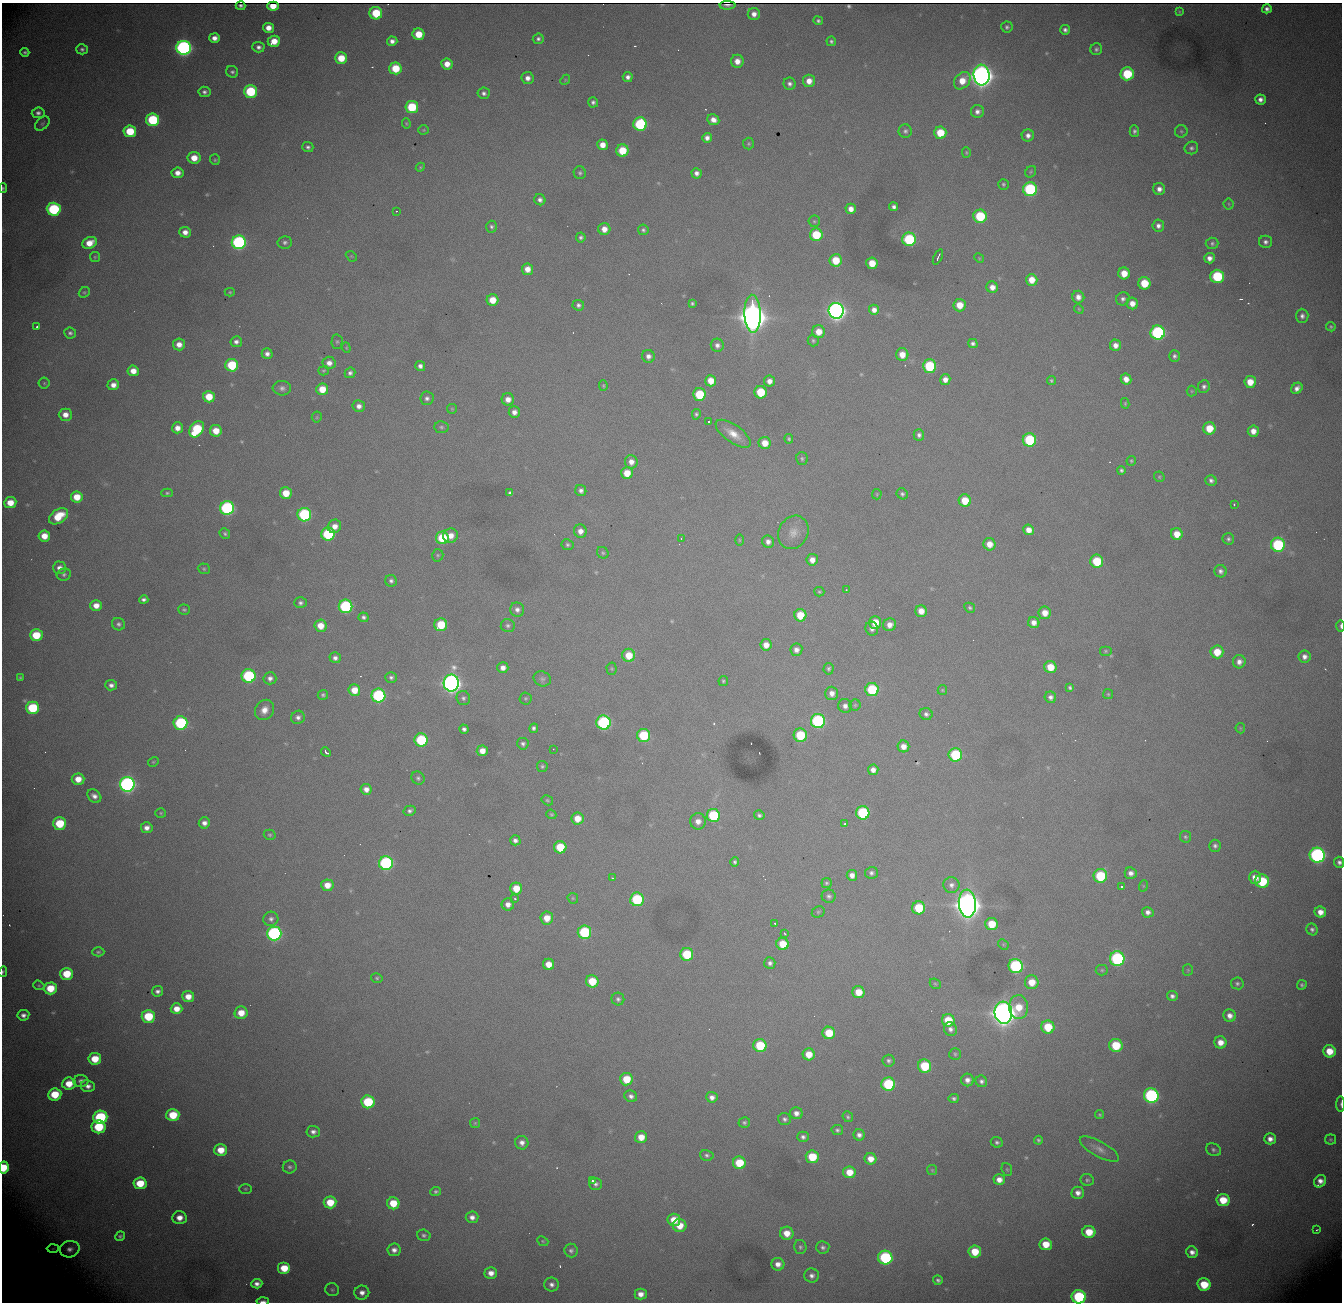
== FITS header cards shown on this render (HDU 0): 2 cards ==
NAXIS1  = 1340
NAXIS2  = 1300

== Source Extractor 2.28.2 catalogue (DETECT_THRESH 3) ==
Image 1340 x 1300 px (HDU 0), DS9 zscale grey, 1 PNG px = 1 image px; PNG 1344 x 1304 px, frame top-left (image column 1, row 1300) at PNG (2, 3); each listed source drawn as its Kron ellipse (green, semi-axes under 4 px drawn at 4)
Background 2330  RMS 27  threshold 80.6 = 3 sigma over >= 5 px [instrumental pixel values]
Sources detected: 537; of the 537, the 500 brightest by FLUX_AUTO listed and drawn (37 fainter detections omitted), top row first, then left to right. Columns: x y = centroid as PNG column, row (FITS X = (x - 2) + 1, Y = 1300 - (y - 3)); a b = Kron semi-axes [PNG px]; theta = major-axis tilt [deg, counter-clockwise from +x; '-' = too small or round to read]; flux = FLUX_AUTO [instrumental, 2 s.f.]
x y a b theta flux
727 5 8 2 0 6.0e+03
241 6 5 3 - 4.8e+03
273 6 6 4 -3 2.0e+04
1267 9 5 4 - 7.5e+03
1179 12 4 3 - 2.1e+03
376 13 6 6 - 8.6e+04
754 14 6 6 - 1.3e+04
818 21 5 4 - 4.3e+03
1007 27 5 5 - 4.5e+03
268 28 5 5 - 1.8e+04
1065 30 5 4 - 6.3e+03
418 34 6 6 - 4.4e+04
214 38 5 5 - 1.3e+04
538 39 5 5 - 5.3e+03
274 41 6 5 - 3.0e+04
392 41 5 4 - 9.7e+03
831 41 5 4 - 4.5e+03
258 47 6 5 - 7.5e+03
184 48 7 7 - 8.0e+05
82 49 5 5 - 5.4e+03
1096 49 6 5 - 4.8e+03
25 52 4 4 - 4.2e+03
341 58 6 5 - 4.4e+04
737 61 6 6 - 1.9e+04
447 64 6 5 - 2.1e+04
395 68 6 6 - 6.2e+04
232 72 6 5 - 5.0e+03
1127 74 6 6 - 1.1e+05
981 75 10 8 -85 2.6e+06
628 77 5 5 - 8.2e+03
528 78 6 6 - 1.2e+04
565 80 5 4 - 2.3e+03
809 81 6 6 - 2.0e+04
962 81 9 7 49 3.3e+04
790 84 6 6 - 7.0e+03
250 91 6 6 - 1.4e+05
204 92 6 5 - 6.3e+03
484 93 6 5 - 6.3e+03
1260 99 5 5 - 1.1e+04
593 102 5 5 - 5.4e+03
412 107 6 6 - 9.9e+04
977 112 6 6 - 8.7e+03
38 113 6 5 - 7.0e+03
153 120 6 6 - 1.6e+05
713 120 6 5 - 1.4e+04
406 123 5 4 - 2.2e+03
42 124 8 5 44 3.9e+03
640 124 6 6 - 2.0e+05
424 130 5 4 - 2.2e+03
130 131 6 6 - 7.2e+04
905 131 7 6 - 5.2e+03
1134 131 6 4 -88 5.0e+03
1181 131 6 6 - 3.4e+03
940 133 6 6 - 5.5e+04
1028 135 6 6 - 9.7e+03
707 138 5 5 - 9.4e+03
749 144 6 5 - 3.2e+03
602 145 5 5 - 2.1e+04
308 147 5 5 - 5.5e+03
1191 148 7 6 - 5.3e+03
622 151 6 6 - 5.9e+04
966 152 5 4 - 2.2e+03
194 158 6 6 - 3.1e+04
215 160 5 5 - 2.7e+03
420 167 4 4 - 2.2e+03
1031 172 6 5 - 2.7e+03
177 173 6 5 - 1.6e+04
580 173 6 6 - 4.1e+03
697 173 5 5 - 8.8e+03
1003 184 5 5 - 3.4e+03
3 188 5 3 - 2.9e+03
1030 189 7 7 - 2.6e+05
1159 189 6 6 - 1.1e+04
540 200 6 5 - 7.5e+03
1229 204 5 5 - 2.7e+03
894 207 4 4 - 6.9e+03
54 209 7 6 - 2.2e+05
851 209 5 5 - 1.5e+04
396 211 3 2 - 2.6e+03
980 216 6 6 - 1.1e+05
814 221 6 5 - 3.1e+03
1158 226 6 6 - 8.4e+03
491 227 6 5 - 4.1e+03
604 229 6 6 - 1.9e+04
643 230 5 5 - 4.4e+03
185 232 5 5 - 1.4e+04
816 235 6 6 - 8.5e+04
581 237 5 5 - 4.8e+03
909 239 7 7 - 1.6e+05
239 242 7 7 - 4.3e+05
285 242 7 6 - 5.6e+03
1265 242 6 6 - 6.6e+03
89 243 7 5 24 3.0e+04
1212 243 6 6 - 4.5e+03
351 256 6 4 -43 2.2e+03
95 257 5 5 - 2.5e+03
938 257 8 2 66 4.2e+03
979 258 5 4 - 2.1e+03
1210 258 5 5 - 1.2e+04
836 260 6 6 - 5.0e+04
872 263 6 5 - 3.7e+04
527 269 6 5 - 2.0e+04
1124 273 6 6 - 3.1e+04
1217 276 7 6 - 1.5e+05
1032 280 6 5 - 2.9e+04
1144 283 6 6 - 5.7e+04
992 287 6 5 - 1.6e+04
84 292 6 5 - 3.0e+03
230 292 5 4 - 2.5e+03
1078 297 6 6 - 1.3e+04
1123 299 7 6 - 6.5e+03
493 300 6 6 - 3.3e+04
692 303 3 3 - 3.1e+03
1132 303 6 5 - 1.7e+04
578 305 6 5 - 5.6e+03
960 305 6 6 - 3.1e+04
1079 309 5 4 - 2.1e+03
874 310 5 5 - 1.3e+04
836 311 8 7 - 1.3e+06
752 314 19 8 -88 5.0e+06
1302 316 7 6 - 7.4e+03
37 327 3 3 - 4.4e+03
1331 327 5 4 - 2.8e+03
819 332 6 6 - 2.7e+04
70 333 6 5 - 5.3e+03
1158 333 7 7 - 3.5e+05
813 341 6 5 - 3.6e+03
236 342 6 5 - 7.6e+03
337 342 7 5 89 3.6e+03
179 344 6 6 - 1.7e+04
973 344 5 4 - 5.7e+03
717 345 6 6 - 8.3e+03
1115 345 5 5 - 1.3e+04
346 348 5 4 - 2.1e+03
267 354 5 5 - 9.0e+03
902 354 6 6 - 2.4e+04
648 356 6 6 - 9.3e+03
1175 356 5 5 - 5.3e+03
329 363 6 6 - 1.4e+04
232 365 6 6 - 1.0e+05
420 366 5 5 - 8.6e+03
929 366 7 6 - 1.3e+05
133 371 6 5 - 2.2e+04
324 371 5 4 - 2.6e+03
350 373 5 5 - 6.0e+03
945 379 5 5 - 1.4e+04
1126 379 6 5 - 1.7e+04
1051 380 4 4 - 3.2e+03
711 381 6 5 - 2.9e+04
769 381 5 5 - 1.3e+04
1250 382 6 6 - 3.0e+04
44 383 5 5 - 2.8e+03
113 385 6 5 - 1.5e+04
603 386 5 4 - 2.5e+03
1204 386 6 6 - 5.7e+03
282 388 9 7 -5 8.4e+03
1297 388 6 5 - 1.0e+04
322 389 6 6 - 3.8e+04
1192 391 5 5 - 2.3e+03
760 392 6 6 - 7.7e+04
699 394 6 6 - 8.9e+04
209 397 6 5 - 4.3e+04
427 398 6 6 - 6.8e+03
508 399 6 6 - 1.5e+04
1125 403 5 4 - 2.4e+03
359 406 6 6 - 1.1e+04
452 409 5 5 - 2.2e+03
514 412 6 5 - 1.1e+04
696 414 5 4 - 3.9e+03
65 415 6 6 - 1.8e+04
317 417 5 5 - 2.6e+03
709 422 3 3 - 7.0e+03
441 427 7 6 - 4.1e+03
177 428 5 5 - 1.6e+04
1209 428 6 6 - 4.5e+04
197 429 9 6 54 1.3e+05
216 431 6 5 - 3.2e+04
1253 431 5 5 - 1.7e+04
733 434 20 8 -35 2.8e+04
919 435 5 5 - 6.2e+03
789 439 5 4 - 3.3e+03
1029 440 6 6 - 1.4e+05
765 443 6 6 - 2.7e+04
802 459 6 5 - 3.9e+03
1131 461 5 4 - 2.6e+03
631 462 6 6 - 1.4e+04
1122 470 4 4 - 4.3e+03
627 473 6 6 - 3.3e+04
1159 477 6 5 - 2.7e+03
1211 480 5 5 - 6.2e+03
581 490 5 5 - 7.4e+03
167 493 6 4 -1 3.1e+03
286 493 6 6 - 3.8e+04
510 493 4 4 - 4.7e+03
877 494 5 5 - 2.2e+03
902 494 6 5 - 4.6e+03
77 497 6 5 - 3.5e+04
965 501 6 6 - 4.5e+04
10 503 6 5 - 3.3e+04
1234 505 3 2 - 6.4e+03
227 508 7 7 - 3.7e+05
304 515 7 6 - 2.5e+05
59 516 10 6 35 5.2e+04
334 526 7 6 - 1.7e+04
1029 530 5 5 - 1.9e+04
580 531 7 6 - 1.3e+04
793 532 17 14 61 2.4e+04
225 533 5 5 - 3.9e+03
328 534 6 6 - 1.6e+05
1177 534 6 5 - 3.0e+04
44 536 6 5 - 2.8e+04
450 536 7 7 - 2.1e+04
442 538 6 6 - 8.7e+04
681 539 4 2 - 4.4e+03
1228 539 6 5 - 4.6e+03
739 540 6 4 -89 2.4e+03
768 542 6 6 - 1.0e+04
989 544 6 6 - 2.2e+04
568 545 6 5 - 4.1e+03
1278 545 7 7 - 2.0e+05
603 553 6 5 - 3.2e+03
438 555 6 5 - 3.4e+03
812 560 6 5 - 1.6e+04
1097 561 6 6 - 8.0e+04
60 568 6 6 - 1.2e+04
204 569 6 5 - 3.0e+03
1220 571 6 6 - 6.9e+03
64 575 7 6 - 5.2e+03
391 581 6 5 - 5.6e+03
846 590 3 2 - 3.2e+03
819 592 5 4 - 2.9e+03
144 600 5 4 - 5.8e+03
300 603 6 5 - 5.3e+03
96 606 6 5 - 1.9e+04
345 606 7 7 - 2.6e+05
970 608 5 4 - 3.6e+03
184 610 6 5 - 3.4e+03
517 610 7 7 - 8.5e+03
921 611 6 6 - 2.1e+04
1045 613 6 6 - 2.3e+04
800 615 6 6 - 4.9e+04
364 617 5 5 - 5.6e+03
875 623 6 6 - 4.1e+04
1034 623 6 5 - 1.4e+04
119 624 6 6 - 5.5e+03
441 625 6 6 - 7.0e+04
508 625 7 6 - 4.9e+03
890 625 7 6 - 1.5e+04
320 626 6 6 - 3.0e+04
1340 626 6 3 89 4.0e+03
872 629 7 6 - 8.7e+03
36 635 6 6 - 6.6e+04
766 645 6 5 - 1.9e+04
796 650 6 6 - 1.1e+04
1105 651 6 5 - 2.9e+03
1217 652 6 6 - 4.1e+04
629 655 6 6 - 4.0e+04
1305 657 6 6 - 9.9e+03
335 658 5 5 - 7.5e+03
1239 662 6 6 - 1.1e+04
1050 667 6 6 - 3.9e+04
503 668 5 5 - 1.3e+04
612 669 6 5 - 2.5e+03
829 669 6 5 - 4.0e+03
249 676 7 6 - 2.3e+05
391 677 6 5 - 5.2e+03
20 678 4 3 - 2.6e+03
270 678 6 6 - 9.2e+03
542 679 9 7 -24 5.6e+03
723 681 5 4 - 3.0e+03
451 683 8 7 - 1.4e+06
111 685 6 5 - 8.0e+03
1070 688 4 4 - 3.8e+03
354 690 6 6 - 3.3e+04
872 690 7 6 - 1.3e+05
942 690 5 4 - 2.3e+03
832 693 7 6 - 1.2e+04
1108 694 5 5 - 2.5e+03
323 695 5 5 - 3.8e+03
378 696 7 7 - 2.9e+05
1050 697 6 5 - 7.6e+03
463 698 7 6 - 5.7e+03
525 698 6 6 - 3.2e+03
855 705 5 5 - 3.0e+03
845 706 7 6 - 9.6e+03
32 708 6 6 - 1.3e+05
264 710 11 9 54 1.9e+04
926 714 6 6 - 6.0e+03
298 717 7 6 - 7.8e+03
818 721 7 7 - 3.2e+05
180 723 7 6 - 2.1e+05
604 723 7 7 - 3.1e+05
534 728 5 4 - 5.4e+03
1240 728 5 5 - 2.2e+03
464 729 4 4 - 6.0e+03
644 735 6 6 - 1.1e+05
800 735 6 6 - 9.4e+04
421 740 6 6 - 1.5e+05
523 744 6 6 - 5.4e+03
903 746 6 6 - 1.7e+04
553 749 2 2 - 6.2e+03
482 751 5 5 - 2.0e+04
326 752 5 3 - 6.1e+03
955 755 7 6 - 1.5e+05
153 762 5 4 - 2.3e+03
542 766 5 5 - 3.7e+03
873 770 5 5 - 1.2e+04
418 778 7 6 - 4.4e+03
78 779 6 5 - 2.7e+04
127 784 7 7 - 8.0e+05
366 789 5 5 - 1.3e+04
94 796 8 6 -38 9.9e+03
547 800 6 4 -30 2.8e+03
410 811 6 5 - 5.5e+03
161 813 5 4 - 2.5e+03
863 813 7 6 - 1.7e+05
551 814 5 4 - 2.8e+03
713 815 6 6 - 1.4e+05
759 815 5 4 - 4.7e+03
577 819 6 6 - 3.1e+04
698 821 8 8 - 1.6e+04
60 823 6 6 - 8.0e+04
204 823 5 5 - 1.0e+04
845 824 3 3 - 4.2e+03
147 828 6 5 - 1.2e+04
270 835 6 5 - 3.2e+03
1185 837 6 5 - 3.6e+03
515 840 5 5 - 7.7e+03
1215 846 6 6 - 5.6e+03
560 847 6 6 - 6.8e+04
1317 855 7 7 - 6.1e+05
735 862 4 4 - 4.4e+03
1339 862 5 5 - 6.6e+03
386 863 7 7 - 3.6e+05
871 873 6 6 - 5.9e+03
1131 873 6 5 - 9.8e+03
852 875 5 5 - 1.3e+04
1100 876 7 7 - 1.2e+05
1255 877 6 6 - 1.8e+04
613 878 4 2 - 2.5e+03
1262 881 7 6 - 9.9e+04
826 883 5 5 - 3.5e+03
327 885 6 6 - 2.5e+04
951 885 8 8 - 8.7e+03
1143 886 6 4 72 2.1e+03
1121 887 3 3 - 5.3e+03
516 888 6 6 - 3.9e+04
829 896 7 6 - 5.3e+03
573 898 6 5 - 2.5e+03
515 899 3 3 - 2.1e+03
637 899 7 7 - 1.5e+05
508 904 6 6 - 1.3e+04
967 904 14 8 -86 4.1e+06
919 908 6 6 - 8.0e+04
818 912 6 5 - 2.9e+03
1148 912 6 5 - 9.1e+03
1320 912 6 5 - 1.8e+04
547 918 6 6 - 2.9e+04
271 919 7 7 - 6.7e+03
775 924 3 2 - 2.4e+03
992 924 6 6 - 5.1e+04
1312 929 6 5 - 5.7e+03
584 932 7 7 - 1.7e+05
274 933 7 7 - 4.9e+05
785 934 3 3 - 2.3e+03
783 944 6 6 - 4.7e+04
1003 944 6 4 -45 2.8e+03
98 952 6 4 -1 3.5e+03
687 954 6 6 - 9.2e+04
1117 959 7 7 - 3.1e+05
770 963 6 5 - 6.7e+03
549 964 6 5 - 2.5e+04
1016 966 7 7 - 3.0e+05
1102 970 6 5 - 3.0e+03
1188 970 5 5 - 2.5e+03
3 972 5 3 - 2.9e+03
67 974 6 6 - 6.1e+04
377 978 6 4 -15 2.9e+03
592 981 6 6 - 5.8e+04
1032 982 7 7 - 3.4e+04
1237 983 6 6 - 4.5e+03
935 984 6 4 -42 2.6e+03
39 985 6 4 -19 2.6e+03
1302 985 5 4 - 3.9e+03
50 988 6 6 - 5.6e+04
157 991 5 5 - 7.1e+03
858 992 6 6 - 3.5e+04
1172 996 5 5 - 6.7e+03
188 997 6 5 - 2.3e+04
618 999 6 6 - 5.5e+03
1018 1007 12 9 -89 4.4e+04
176 1009 6 5 - 2.2e+04
241 1013 6 6 - 3.1e+04
1003 1013 11 9 -83 3.1e+06
23 1015 6 5 - 9.3e+03
148 1016 6 6 - 8.9e+04
1230 1016 6 6 - 1.3e+04
948 1020 6 6 - 5.4e+04
1048 1027 6 6 - 6.3e+04
950 1029 7 6 - 8.1e+03
829 1033 6 6 - 5.8e+04
1220 1042 6 6 - 2.1e+04
1116 1045 7 6 - 7.8e+04
760 1046 6 6 - 9.5e+04
1329 1051 6 6 - 3.7e+04
809 1054 6 6 - 3.0e+04
955 1054 6 6 - 3.4e+03
95 1059 6 6 - 4.8e+04
889 1061 6 6 - 5.0e+03
925 1066 7 6 - 9.8e+04
626 1079 6 6 - 5.1e+04
967 1080 6 6 - 1.1e+04
81 1081 7 6 - 8.7e+03
981 1081 6 5 - 5.6e+03
69 1084 7 6 - 3.8e+04
888 1084 7 6 - 1.7e+05
88 1086 7 6 - 1.1e+04
55 1094 6 6 - 6.4e+04
631 1096 6 5 - 7.4e+03
1151 1096 7 7 - 3.9e+05
712 1097 6 5 - 1.0e+04
954 1099 5 4 - 4.7e+03
368 1102 7 6 - 1.2e+05
1341 1104 8 3 90 3.5e+03
796 1113 6 6 - 1.1e+04
173 1115 6 6 - 6.8e+04
1100 1115 5 4 - 2.9e+03
100 1117 7 6 - 2.0e+05
848 1117 6 5 - 3.6e+03
785 1119 6 6 - 5.6e+03
744 1122 6 5 - 3.7e+03
475 1123 5 5 - 2.5e+03
99 1127 7 6 - 1.0e+05
837 1130 6 5 - 4.3e+03
313 1132 6 5 - 8.3e+03
859 1135 5 5 - 8.6e+03
641 1137 6 6 - 2.8e+04
803 1137 6 5 - 6.4e+03
1270 1139 6 5 - 1.3e+04
1330 1139 5 5 - 3.1e+03
1039 1140 4 4 - 3.9e+03
997 1142 6 5 - 4.8e+03
522 1143 7 6 - 1.0e+04
1099 1149 22 7 -29 1.5e+04
221 1150 6 6 - 3.5e+04
1213 1150 8 6 -28 5.4e+03
707 1155 7 5 -14 4.8e+03
812 1157 6 6 - 6.8e+04
870 1159 6 5 - 2.1e+04
739 1163 6 6 - 6.5e+04
290 1167 7 6 - 5.0e+03
4 1168 6 5 - 6.1e+04
1007 1169 7 5 -68 2.5e+03
932 1170 5 5 - 2.5e+03
849 1172 6 6 - 3.4e+04
999 1180 6 5 - 1.6e+04
1087 1180 6 6 - 3.7e+03
592 1181 3 3 - 4.4e+03
1320 1181 7 5 50 1.4e+04
140 1183 6 6 - 5.7e+04
595 1184 6 6 - 6.1e+03
245 1189 6 5 - 2.8e+03
436 1191 5 4 - 4.1e+03
1078 1193 6 6 - 1.2e+04
1223 1200 6 6 - 4.9e+04
330 1202 6 6 - 4.7e+04
393 1203 6 6 - 4.7e+04
472 1217 6 5 - 1.1e+04
179 1218 7 6 - 1.9e+04
674 1220 6 6 - 3.7e+04
679 1226 7 6 - 3.4e+04
1316 1230 3 3 - 3.9e+03
1089 1232 6 6 - 4.4e+04
787 1233 7 6 - 2.7e+04
424 1235 7 5 -15 4.9e+03
120 1236 5 4 - 3.7e+03
543 1241 6 4 -23 2.3e+03
1046 1244 6 6 - 3.7e+04
800 1247 7 6 - 4.5e+03
823 1247 6 6 - 5.8e+03
53 1249 6 4 2 2.5e+03
70 1249 10 8 13 1.1e+04
394 1250 6 6 - 1.1e+04
571 1251 7 6 - 5.8e+03
975 1252 6 6 - 4.8e+04
1192 1252 6 5 - 1.2e+04
885 1258 7 7 - 2.3e+05
778 1264 6 6 - 1.4e+04
284 1268 6 6 - 4.7e+04
491 1273 6 6 - 1.7e+04
812 1276 7 7 - 9.0e+03
938 1280 5 4 - 5.1e+03
257 1284 5 5 - 9.6e+03
551 1284 7 7 - 8.9e+03
1204 1284 7 6 - 6.0e+04
332 1290 7 6 - 3.7e+03
362 1293 7 7 - 1.2e+04
641 1294 6 5 - 1.5e+04
1079 1297 7 6 - 2.1e+05
263 1301 6 2 2 6.4e+03
At the frame edge (FLAGS 8, measured only in part): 8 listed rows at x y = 3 188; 1340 626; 1339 862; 3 972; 1341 1104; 4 1168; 1079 1297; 263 1301
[37 fainter detections neither listed nor drawn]